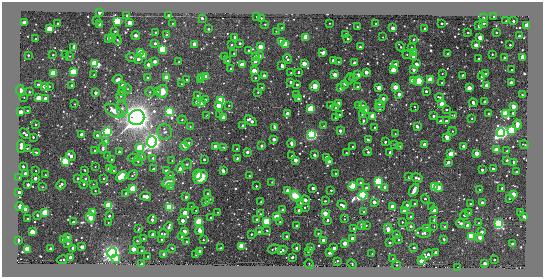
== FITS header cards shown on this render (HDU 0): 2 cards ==
NAXIS1  =                  541 / length of data axis 1
NAXIS2  =                  275 / length of data axis 2

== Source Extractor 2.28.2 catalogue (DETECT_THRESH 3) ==
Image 541 x 275 px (HDU 0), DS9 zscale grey, 1 PNG px = 1 image px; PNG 545 x 279 px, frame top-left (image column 1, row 275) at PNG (2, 2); each listed source drawn as its Kron ellipse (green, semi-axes under 4 px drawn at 4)
Background -326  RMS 220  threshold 653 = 3 sigma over >= 5 px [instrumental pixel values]
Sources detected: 496; all 496 listed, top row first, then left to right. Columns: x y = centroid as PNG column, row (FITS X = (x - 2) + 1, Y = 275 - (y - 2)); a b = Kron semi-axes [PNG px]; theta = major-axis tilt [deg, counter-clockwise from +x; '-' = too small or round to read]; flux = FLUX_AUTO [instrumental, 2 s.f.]
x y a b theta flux
99 13 3 3 - 1.1e+05
127 15 3 3 - 6.5e+04
168 15 3 2 - 3.0e+04
257 17 3 2 - 1.4e+04
494 17 3 2 - 1.7e+04
202 18 3 3 - 4.9e+04
261 18 3 3 - 2.1e+04
483 18 3 3 - 5.0e+04
96 21 3 3 - 3.1e+04
117 21 3 3 - 7.8e+06
506 21 2 2 - 9.8e+03
513 21 3 3 - 5.6e+04
24 22 3 3 - 4.1e+05
57 23 2 2 - 1.3e+04
129 23 3 3 - 4.6e+05
172 23 2 2 - 1.2e+04
329 23 2 2 - 9.6e+03
442 23 3 2 - 2.3e+04
484 23 3 2 - 2.1e+04
99 24 3 3 - 1.4e+05
265 24 2 2 - 1.1e+04
376 24 3 3 - 2.6e+04
527 25 3 3 - 8.6e+05
479 26 3 3 - 1.3e+05
357 27 3 2 - 1.1e+04
282 28 2 2 - 1.3e+04
393 28 3 3 - 3.2e+05
425 28 3 3 - 4.1e+04
49 29 3 3 - 1.5e+06
208 29 3 3 - 4.3e+04
115 31 3 3 - 1.4e+04
276 31 2 2 - 8.5e+03
156 32 3 3 - 4.2e+04
496 32 3 2 - 2.5e+04
468 33 2 2 - 1.5e+04
346 34 3 3 - 5.0e+04
166 35 3 3 - 3.5e+04
136 36 4 3 - 1.7e+05
519 36 3 3 - 4.3e+04
234 37 3 3 - 3.2e+04
306 37 3 3 - 1.5e+06
383 37 2 2 - 8.3e+03
480 37 3 3 - 7.1e+05
109 38 3 3 - 2.7e+05
112 38 3 3 - 3.3e+04
35 39 3 2 - 1.9e+04
348 39 3 3 - 3.2e+04
414 39 3 2 - 1.2e+04
117 40 5 2 - 2.1e+04
281 41 3 3 - 1.8e+05
155 43 3 3 - 7.6e+04
240 43 3 3 - 3.4e+04
194 44 3 3 - 5.0e+05
286 44 3 3 - 1.8e+06
231 45 3 3 - 3.0e+04
476 45 3 3 - 2.7e+05
510 45 2 2 - 1.1e+04
74 47 4 3 - 1.0e+05
260 47 3 3 - 7.7e+05
360 47 3 3 - 2.9e+04
400 47 5 3 - 2.6e+04
411 47 3 3 - 2.6e+04
163 49 3 3 - 3.9e+06
249 51 3 3 - 3.7e+04
141 52 3 3 - 1.3e+06
323 52 4 3 - 1.1e+05
414 52 3 3 - 6.0e+05
66 54 3 2 - 1.3e+04
234 54 3 2 - 1.2e+04
407 54 3 3 - 1.2e+04
448 54 3 3 - 1.3e+05
492 54 2 2 - 9.1e+03
28 55 3 3 - 2.4e+04
53 55 3 2 - 1.7e+04
70 56 2 2 - 8.0e+03
143 56 3 3 - 8.2e+04
224 56 3 2 - 1.3e+04
255 56 3 3 - 5.2e+04
259 56 3 3 - 1.9e+05
131 57 5 2 - 2.3e+04
413 57 3 3 - 1.4e+05
523 57 4 4 - 1.1e+05
505 58 3 3 - 1.5e+05
138 59 3 3 - 1.7e+05
288 59 5 3 - 4.3e+04
479 59 3 3 - 5.0e+04
333 60 3 3 - 9.7e+04
155 61 3 3 - 1.6e+05
227 61 3 2 - 2.3e+04
255 61 3 3 - 1.1e+05
179 62 2 2 - 1.0e+04
338 62 3 2 - 1.4e+04
354 62 3 3 - 7.0e+04
95 64 4 3 - 4.4e+06
304 64 3 3 - 4.9e+05
395 64 4 3 - 4.6e+04
416 64 4 3 - 1.4e+05
148 65 3 3 - 1.5e+05
242 65 3 3 - 7.4e+05
282 65 4 3 - 7.7e+04
231 68 3 3 - 3.1e+04
393 70 3 3 - 7.0e+05
414 70 4 4 - 4.1e+04
512 70 3 2 - 1.4e+04
254 71 3 3 - 7.6e+05
73 72 3 3 - 3.4e+06
298 72 3 3 - 3.3e+04
366 72 3 3 - 2.7e+05
53 73 3 3 - 2.1e+06
291 73 3 3 - 3.3e+04
485 73 2 2 - 1.0e+04
442 74 2 2 - 7.7e+03
94 75 3 3 - 1.6e+04
335 75 3 3 - 3.5e+05
358 75 3 3 - 2.1e+05
462 75 3 2 - 1.9e+04
264 76 3 3 - 1.1e+05
166 77 3 3 - 5.8e+05
202 77 3 3 - 2.1e+05
206 77 3 3 - 7.9e+05
354 77 3 3 - 3.7e+04
481 77 2 2 - 1.1e+04
148 78 3 3 - 8.9e+04
255 78 3 3 - 2.6e+04
118 79 5 3 - 1.6e+05
349 79 6 4 70 3.4e+04
187 80 3 3 - 2.2e+04
200 80 3 3 - 2.4e+05
413 80 3 3 - 1.3e+06
431 80 3 3 - 1.8e+06
418 81 5 4 - 2.4e+05
291 82 3 3 - 9.6e+04
511 82 3 3 - 8.9e+04
442 83 3 3 - 2.7e+04
38 84 3 3 - 5.5e+04
181 84 2 2 - 1.0e+04
344 84 3 3 - 1.5e+05
72 85 3 3 - 3.4e+04
297 85 3 3 - 5.0e+04
487 85 3 3 - 4.3e+05
44 86 3 3 - 3.1e+05
49 86 3 2 - 1.4e+04
123 86 3 3 - 5.7e+05
315 86 5 5 - 1.2e+05
262 87 2 2 - 1.3e+04
357 87 3 3 - 6.7e+04
395 87 3 3 - 5.9e+05
340 88 3 3 - 5.9e+04
379 88 3 3 - 6.1e+05
469 88 3 3 - 5.4e+05
128 89 4 3 - 1.4e+04
20 90 5 4 - 8.0e+04
162 91 6 5 - 1.9e+05
426 91 3 3 - 4.8e+04
29 92 3 2 - 1.8e+04
122 92 4 4 - 1.5e+04
150 92 4 4 - 2.3e+04
157 92 3 3 - 3.5e+04
258 92 3 3 - 1.5e+04
95 93 3 3 - 1.3e+05
297 94 3 3 - 1.7e+04
399 94 3 3 - 2.1e+05
522 95 2 2 - 1.5e+04
121 96 5 5 - 2.4e+04
197 96 4 4 - 1.5e+04
24 97 2 2 - 9.2e+03
38 98 3 3 - 1.0e+06
440 98 4 3 - 4.8e+04
45 99 3 3 - 2.9e+05
298 99 3 3 - 5.5e+04
383 99 3 3 - 1.6e+05
205 100 4 3 - 2.4e+04
221 101 3 3 - 4.5e+06
197 102 3 3 - 4.0e+05
485 102 3 3 - 2.1e+05
201 103 3 3 - 5.6e+04
338 103 3 3 - 5.3e+05
473 103 4 3 - 1.4e+05
75 104 2 2 - 1.1e+04
379 104 3 3 - 5.3e+04
442 104 3 3 - 8.4e+05
218 105 4 3 - 8.1e+05
229 105 2 2 - 1.3e+04
363 105 3 3 - 4.5e+04
330 106 3 3 - 2.4e+04
358 106 4 3 - 1.6e+04
513 106 3 3 - 4.3e+05
380 107 5 3 - 1.2e+05
414 107 3 2 - 1.5e+04
122 108 7 5 -89 5.6e+04
336 108 4 3 - 1.8e+04
311 109 3 3 - 4.0e+06
446 109 3 3 - 3.6e+04
366 110 3 3 - 4.8e+04
28 111 3 3 - 4.7e+04
114 111 10 5 -31 1.8e+05
21 112 3 3 - 2.3e+05
169 112 4 3 - 6.8e+06
488 113 3 2 - 1.6e+04
513 113 3 3 - 1.9e+04
220 114 3 3 - 1.7e+04
287 114 3 3 - 2.7e+05
340 114 3 2 - 1.4e+04
505 114 4 3 - 3.3e+06
207 115 4 2 - 8.9e+03
362 115 2 2 - 1.4e+04
454 115 4 3 - 3.0e+04
373 116 3 3 - 1.3e+06
433 116 3 3 - 5.5e+04
137 117 8 7 - 2.2e+07
223 117 4 3 - 7.2e+04
335 118 3 2 - 1.4e+04
472 118 3 2 - 1.7e+04
182 120 4 4 - 1.7e+04
363 120 3 3 - 3.2e+04
251 121 7 3 -34 1.3e+05
440 121 3 3 - 1.5e+05
446 121 3 3 - 5.3e+04
36 124 3 2 - 1.9e+04
517 124 5 3 - 2.6e+05
190 126 4 2 - 9.5e+03
243 126 3 3 - 1.1e+05
323 126 4 2 - 1.2e+04
417 126 3 3 - 5.7e+04
275 127 3 3 - 2.5e+05
375 127 3 3 - 2.3e+04
511 130 3 3 - 6.6e+06
107 131 4 4 - 8.0e+06
340 131 3 3 - 1.3e+05
452 131 4 4 - 1.6e+04
165 132 8 7 - 6.1e+04
501 133 4 4 - 8.7e+06
25 134 6 3 -44 8.0e+04
82 134 3 3 - 3.3e+05
395 134 3 2 - 1.3e+04
97 135 3 3 - 6.5e+04
311 135 4 4 - 6.6e+06
33 137 3 3 - 2.3e+04
447 137 3 3 - 3.7e+05
274 139 3 3 - 1.4e+05
368 140 4 3 - 3.3e+04
105 141 3 3 - 6.9e+04
152 142 5 5 - 1.1e+07
385 142 3 3 - 4.6e+04
188 143 3 3 - 7.9e+04
291 143 4 3 - 4.3e+04
395 144 3 2 - 9.9e+03
424 144 3 3 - 2.1e+05
524 145 4 2 - 1.4e+04
21 146 6 3 89 3.0e+05
184 146 4 3 - 5.8e+04
215 146 3 3 - 7.0e+04
262 146 3 3 - 2.6e+04
400 146 3 2 - 1.1e+04
464 146 3 3 - 2.2e+05
224 147 3 3 - 2.2e+04
353 147 3 3 - 4.3e+04
27 148 3 2 - 1.4e+04
103 148 6 4 88 3.0e+04
140 148 3 3 - 3.5e+06
237 149 3 2 - 1.7e+04
496 150 3 3 - 1.3e+06
95 151 3 3 - 3.2e+04
507 151 2 2 - 1.0e+04
36 152 3 2 - 3.8e+04
119 152 3 3 - 4.9e+04
247 152 3 3 - 1.3e+05
368 152 4 2 - 3.1e+04
390 152 3 3 - 9.3e+04
346 153 3 3 - 1.9e+04
476 153 3 3 - 4.4e+05
451 154 3 3 - 1.2e+06
314 155 3 3 - 4.8e+04
71 156 5 3 - 1.3e+05
107 156 2 2 - 1.1e+04
141 156 4 4 - 5.3e+04
292 156 3 2 - 1.8e+04
133 158 4 4 - 1.6e+04
153 158 4 3 - 2.7e+04
237 158 3 3 - 1.9e+04
326 158 3 3 - 2.3e+05
111 159 3 2 - 1.4e+04
204 159 3 3 - 4.7e+04
295 160 3 3 - 2.6e+05
507 160 3 3 - 5.4e+04
138 161 5 5 - 2.8e+04
172 161 4 4 - 1.2e+04
65 162 4 3 - 6.2e+06
329 162 4 3 - 3.8e+05
448 162 3 3 - 1.5e+05
514 162 3 3 - 2.3e+04
187 164 5 5 - 2.0e+04
23 166 3 3 - 2.6e+04
95 166 2 2 - 8.9e+03
109 168 3 3 - 1.6e+05
180 168 5 3 - 1.5e+05
153 169 3 3 - 2.6e+04
493 169 3 3 - 6.1e+04
85 170 3 2 - 1.4e+04
113 170 3 2 - 1.6e+04
482 170 3 3 - 8.2e+04
36 171 2 2 - 9.7e+03
166 171 3 3 - 1.4e+05
223 171 3 3 - 1.1e+05
516 172 3 3 - 7.7e+04
336 173 3 2 - 2.4e+04
25 174 3 3 - 1.9e+05
198 174 5 4 - 1.3e+05
45 175 3 2 - 1.8e+04
133 175 5 2 - 1.9e+04
121 176 6 3 45 2.5e+06
170 176 4 4 - 2.3e+04
249 176 3 3 - 2.1e+04
201 177 8 6 46 2.6e+05
409 177 3 2 - 1.8e+04
19 178 4 3 - 1.2e+04
35 178 3 3 - 1.7e+05
78 178 3 3 - 5.6e+04
85 178 3 3 - 3.5e+04
104 178 3 3 - 2.3e+04
417 178 6 3 -14 7.4e+04
378 181 3 3 - 7.5e+06
168 182 7 5 22 1.3e+05
272 182 2 2 - 9.0e+03
361 183 3 3 - 5.6e+04
61 184 5 3 - 4.3e+04
84 184 3 3 - 2.8e+04
93 184 2 2 - 7.6e+03
28 185 3 3 - 1.4e+05
170 186 4 3 - 1.9e+04
256 186 3 3 - 1.9e+04
353 186 4 3 - 1.6e+06
42 187 2 2 - 8.5e+03
385 187 3 3 - 1.8e+05
434 187 3 3 - 5.5e+06
438 187 4 3 - 7.4e+05
313 188 3 3 - 1.1e+05
366 188 3 3 - 4.5e+04
502 188 3 3 - 5.2e+04
133 189 3 3 - 2.4e+06
288 190 3 3 - 1.3e+05
331 190 3 3 - 2.6e+04
414 190 7 3 61 1.1e+05
480 190 2 2 - 1.1e+04
95 191 2 2 - 1.3e+04
19 192 3 3 - 1.1e+05
126 193 3 3 - 2.5e+04
208 193 3 2 - 2.6e+04
513 194 4 4 - 9.3e+04
363 195 4 3 - 8.8e+06
146 196 5 3 - 2.1e+05
295 196 6 4 -45 2.9e+05
186 197 3 3 - 6.2e+04
509 198 3 3 - 4.2e+04
210 199 3 3 - 1.3e+04
425 199 5 3 - 3.7e+04
305 200 5 4 - 3.2e+04
325 201 3 2 - 1.1e+04
206 202 3 3 - 1.6e+05
261 202 3 2 - 2.1e+04
374 202 3 3 - 1.7e+05
301 203 3 3 - 4.3e+04
414 203 3 2 - 1.8e+04
482 203 3 3 - 1.4e+05
470 204 3 2 - 1.7e+04
108 205 3 3 - 3.2e+06
342 205 5 3 - 1.0e+05
407 205 3 3 - 9.0e+04
20 206 4 3 - 8.2e+04
192 206 3 2 - 1.4e+04
432 206 3 3 - 1.8e+04
169 207 3 3 - 4.7e+06
305 207 4 3 - 2.6e+04
392 207 3 3 - 5.4e+05
26 209 3 3 - 8.6e+05
283 209 3 3 - 2.9e+04
434 210 3 3 - 7.6e+04
196 211 2 2 - 7.9e+03
299 211 3 3 - 2.2e+05
404 211 3 3 - 2.9e+05
92 212 3 3 - 8.1e+05
218 212 3 2 - 9.2e+03
364 212 3 3 - 3.3e+04
520 212 3 2 - 1.4e+04
45 213 3 3 - 3.5e+06
185 213 4 3 - 5.6e+05
325 213 3 3 - 5.5e+05
469 213 3 3 - 6.1e+04
260 214 3 3 - 1.9e+04
37 215 3 3 - 3.0e+04
464 215 5 3 - 6.9e+04
109 216 3 3 - 3.7e+04
524 216 4 3 - 8.2e+04
91 217 5 4 - 1.2e+05
277 217 3 3 - 1.8e+06
411 217 3 3 - 6.7e+04
211 218 3 2 - 1.4e+04
28 219 3 3 - 7.6e+04
152 219 4 3 - 1.1e+05
257 219 3 3 - 8.1e+04
344 219 3 3 - 1.1e+04
328 220 3 3 - 2.3e+04
434 220 3 3 - 6.2e+04
182 221 3 3 - 2.0e+05
73 222 3 3 - 6.9e+04
199 222 3 3 - 4.1e+06
267 222 3 3 - 3.0e+06
280 222 3 2 - 1.3e+04
402 222 2 2 - 1.3e+04
108 223 2 2 - 1.1e+04
460 223 4 3 - 3.5e+04
478 223 2 2 - 1.2e+04
498 224 4 4 - 6.5e+06
297 225 3 2 - 1.3e+04
366 225 3 2 - 1.7e+04
468 225 3 3 - 4.5e+05
362 226 3 3 - 7.7e+04
411 226 3 3 - 6.6e+04
434 226 2 2 - 7.1e+03
445 226 2 2 - 9.6e+03
169 227 5 3 - 1.2e+05
426 228 3 3 - 7.6e+04
139 229 4 2 - 1.4e+04
354 229 3 3 - 6.8e+04
388 229 5 3 - 1.6e+05
184 231 3 3 - 3.5e+05
200 231 4 4 - 8.3e+04
267 231 3 3 - 1.4e+04
32 232 3 3 - 1.0e+06
259 232 3 3 - 2.1e+05
482 232 3 3 - 1.3e+05
318 233 3 3 - 1.7e+04
424 233 7 5 -1 3.9e+04
163 234 5 2 - 3.6e+04
251 234 3 2 - 1.4e+04
153 235 3 3 - 3.9e+05
396 235 3 3 - 4.2e+04
287 236 3 3 - 4.6e+04
471 236 4 3 - 6.0e+06
67 237 4 3 - 3.8e+04
182 237 3 3 - 3.7e+04
480 237 3 3 - 2.7e+05
143 238 3 2 - 1.7e+04
352 238 3 3 - 1.6e+05
161 239 3 2 - 1.3e+04
444 239 3 3 - 1.9e+04
18 240 3 3 - 2.1e+05
63 240 3 3 - 6.7e+04
203 240 3 2 - 1.4e+04
323 240 3 3 - 1.6e+05
399 240 3 3 - 2.8e+04
137 241 3 2 - 1.4e+04
186 241 3 2 - 2.3e+04
68 243 3 3 - 4.7e+04
345 243 3 3 - 4.3e+05
390 243 3 3 - 4.0e+04
512 244 3 3 - 7.0e+04
241 246 3 3 - 1.1e+06
82 247 3 3 - 2.3e+05
73 248 4 3 - 3.7e+04
172 248 3 2 - 1.4e+04
221 248 3 2 - 1.7e+04
296 248 3 3 - 7.8e+04
310 248 3 3 - 6.9e+04
334 248 3 3 - 1.2e+05
414 248 3 3 - 4.3e+04
27 249 3 3 - 1.9e+06
51 249 3 3 - 1.2e+05
133 249 3 3 - 5.7e+05
274 249 6 3 10 3.5e+04
282 250 5 3 - 5.2e+04
141 251 3 3 - 3.4e+04
199 251 3 3 - 1.1e+05
308 251 3 3 - 6.0e+04
112 253 5 4 - 1.1e+07
329 253 3 3 - 5.4e+04
435 253 3 3 - 3.2e+04
164 254 3 3 - 4.8e+04
196 254 3 2 - 1.0e+04
372 254 2 2 - 7.9e+03
427 255 6 3 36 6.4e+04
148 256 3 2 - 1.5e+04
71 257 3 3 - 3.0e+05
292 257 3 3 - 2.2e+04
116 259 4 3 - 1.6e+05
393 259 3 2 - 1.1e+04
62 260 5 2 - 1.8e+04
494 260 3 2 - 2.4e+04
337 261 3 3 - 2.8e+04
421 261 3 3 - 1.1e+05
485 263 3 3 - 2.7e+05
142 264 4 3 - 3.3e+04
309 264 5 4 - 1.7e+04
352 264 5 3 - 1.6e+04
396 265 4 3 - 2.8e+04
458 267 3 3 - 1.2e+04

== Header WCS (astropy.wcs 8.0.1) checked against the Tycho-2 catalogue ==
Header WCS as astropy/WCSLIB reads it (CRVAL/CRPIX/CD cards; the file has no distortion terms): RA---TAN/DEC--TAN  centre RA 20:13:52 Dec -56:10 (303.47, -56.16 deg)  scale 2.1 arcsec/px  FOV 19.0' x 9.6'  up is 0 deg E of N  parity normal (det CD < 0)
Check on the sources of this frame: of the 60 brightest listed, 3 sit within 2.1 arcsec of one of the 5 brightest Tycho-2 stars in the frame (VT <= 12.42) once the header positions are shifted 0.23 arcsec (0.17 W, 0.16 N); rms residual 0.69 arcsec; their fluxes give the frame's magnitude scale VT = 29.62 - 2.5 log10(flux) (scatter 0.41 mag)
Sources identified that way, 3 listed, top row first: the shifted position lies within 2.1 arcsec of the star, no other Tycho-2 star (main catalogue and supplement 1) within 4.2 arcsec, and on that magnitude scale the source's flux lands within +1.5 / -3 mag of the star's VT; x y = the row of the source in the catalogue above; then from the Tycho-2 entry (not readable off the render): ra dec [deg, ICRS J2000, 3 dp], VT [Tycho-2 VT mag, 2 dp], TYC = Tycho-2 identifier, HIP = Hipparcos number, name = IAU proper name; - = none
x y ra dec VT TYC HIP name
137 117 303.609 -56.146 10.19 8781-677-1 - -
152 142 303.593 -56.161 12.01 8781-1492-1 - -
112 253 303.635 -56.226 12.42 8781-1087-1 - -